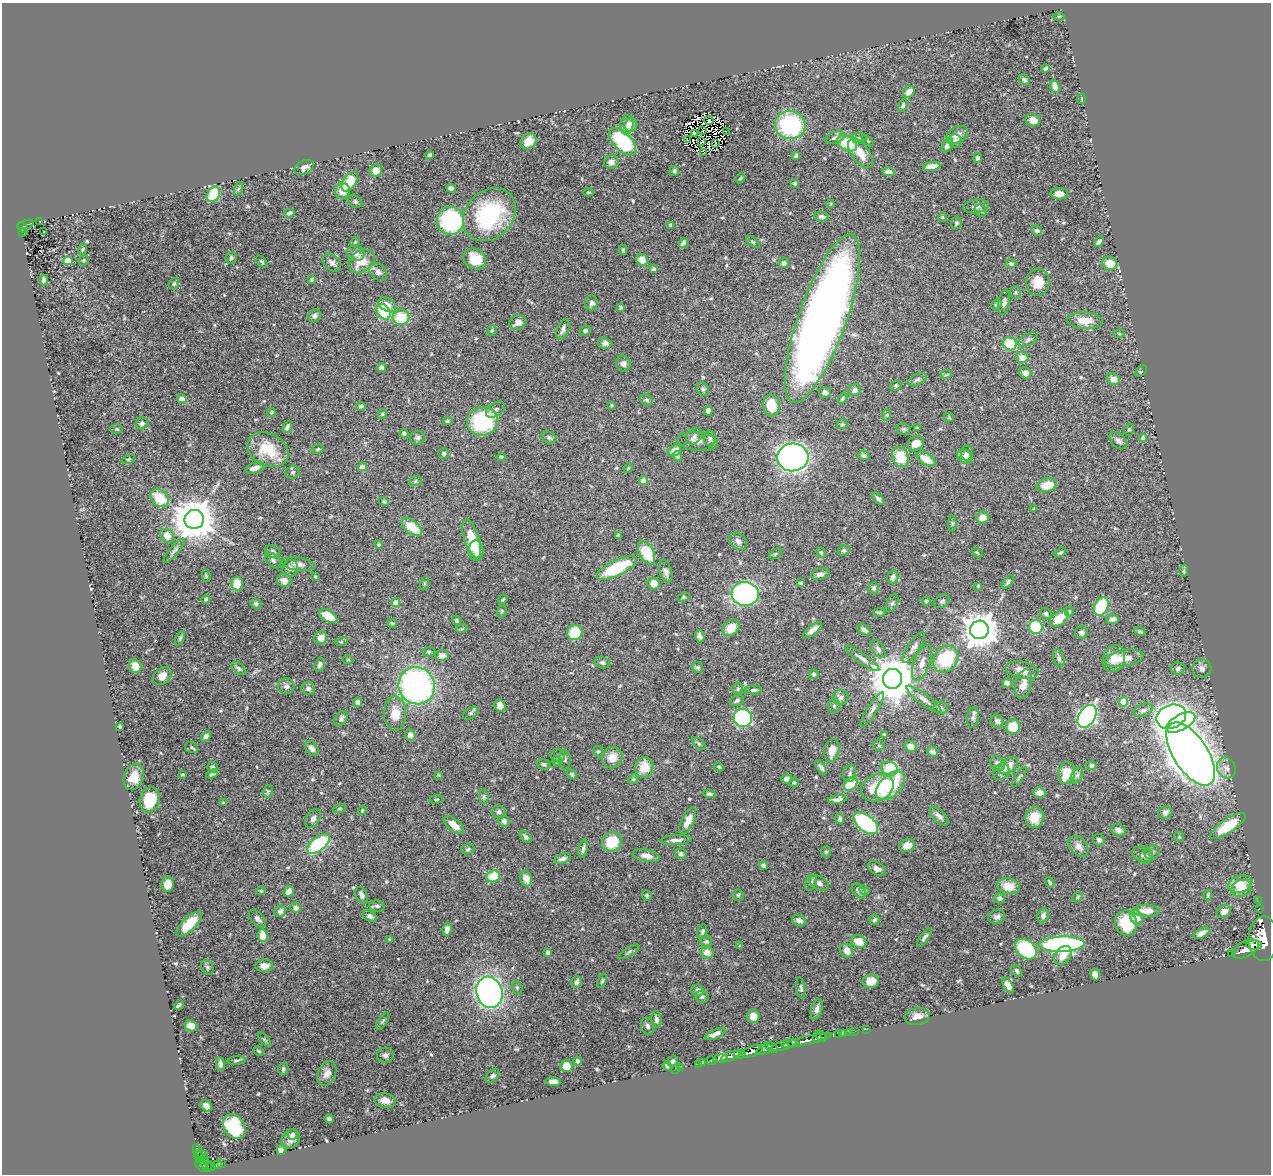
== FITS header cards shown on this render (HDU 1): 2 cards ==
NAXIS1  =                 1269
NAXIS2  =                 1172

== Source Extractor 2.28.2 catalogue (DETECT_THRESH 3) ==
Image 1269 x 1172 px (HDU 1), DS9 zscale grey, 1 PNG px = 1 image px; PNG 1273 x 1176 px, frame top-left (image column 1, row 1172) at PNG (2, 3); each listed source drawn as its Kron ellipse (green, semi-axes under 4 px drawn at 4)
Background 1.02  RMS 0.016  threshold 0.0487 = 3 sigma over >= 5 px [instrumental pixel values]
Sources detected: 565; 4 with non-positive FLUX_AUTO (blend fragments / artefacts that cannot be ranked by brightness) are neither listed nor drawn; of the other 561, the 500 brightest by FLUX_AUTO listed and drawn (61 fainter detections omitted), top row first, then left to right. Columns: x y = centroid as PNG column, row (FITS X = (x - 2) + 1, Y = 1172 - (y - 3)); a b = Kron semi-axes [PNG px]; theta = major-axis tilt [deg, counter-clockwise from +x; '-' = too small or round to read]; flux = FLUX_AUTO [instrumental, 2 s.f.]
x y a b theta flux
1059 16 5 3 - 1.3
1046 69 4 3 - 2.3
1024 80 6 5 - 3.1
1055 86 7 4 -70 6.4
909 92 6 5 - 14
1082 99 5 3 - 1.5
903 105 6 4 69 2.3
709 120 4 2 - 3.1
1033 120 7 6 - 9.7
627 125 9 6 83 11
631 125 7 6 - 8.8
790 125 15 14 - 140
703 131 2 2 - 1.5
726 132 3 2 - 2.1
694 134 3 2 - 1.8
957 135 11 8 29 7.6
835 138 10 5 17 3.3
859 138 8 5 -9 2.7
687 140 3 2 - 1.9
529 141 8 7 - 13
868 141 6 3 -35 1.3
955 141 7 6 - 6.1
623 142 17 9 -46 76
701 142 3 2 - 1.7
715 143 3 2 - 2
847 143 11 7 -29 45
947 145 7 5 64 6.1
703 153 4 2 - 5.8
860 153 17 8 -53 17
429 155 4 3 - 2.3
796 156 4 3 - 1.7
977 158 5 4 - 2.7
611 162 7 6 - 6
931 166 9 4 8 12
304 167 10 6 23 6.6
376 171 6 6 - 11
674 171 5 4 - 2.4
889 172 6 4 -12 5.4
740 178 5 4 - 1.4
350 182 11 6 56 29
795 183 4 4 - 1.7
451 188 5 4 - 3.5
238 189 7 4 71 2
342 191 8 7 - 17
588 192 5 3 - 1.3
213 194 8 6 55 36
1059 194 9 6 -3 7.1
355 202 8 5 -27 2.3
831 204 4 4 - 1.2
976 206 13 7 7 4.9
981 211 6 6 - 2.7
289 213 5 4 - 3.7
489 215 29 23 46 110
822 217 7 5 -8 2.7
942 217 4 4 - 1.3
40 221 3 2 - 2.8
451 221 14 13 - 120
956 223 6 5 - 2.3
26 224 8 3 16 150
670 225 4 3 - 3.6
23 227 6 4 -41 140
1037 230 5 5 - 2.4
22 232 3 3 - 38
44 232 3 3 - 2.5
1099 241 6 4 46 4.4
355 242 6 3 44 1.3
753 242 7 4 -36 1.6
683 243 5 4 - 4.6
83 249 6 3 69 1.6
623 250 5 4 - 1.5
355 253 9 7 -20 6.9
231 258 6 5 - 1.9
475 259 12 10 -33 22
84 260 5 4 - 2
642 260 6 5 - 11
68 261 5 4 - 23
261 261 7 3 -44 1.4
362 261 14 10 37 22
332 263 10 7 -43 4.8
784 263 5 5 - 3.9
1110 263 8 6 -15 18
1011 264 5 4 - 2.3
653 269 4 3 - 3.8
378 272 10 7 -42 5.1
44 280 5 4 - 3.3
311 280 4 3 - 1.8
1038 282 13 11 83 17
174 284 6 5 - 2.2
1015 293 6 5 - 1.6
1004 302 13 5 81 3.4
592 303 7 6 - 4.6
996 304 6 4 45 2.3
387 305 9 6 -32 9.9
621 307 4 4 - 1.6
383 312 8 6 -56 79
315 316 7 5 44 4.3
401 317 8 8 - 31
822 319 89 24 70 1300
1085 321 18 8 -2 16
518 323 9 7 21 6.3
563 329 11 5 68 4.7
585 330 5 4 - 2.6
492 331 5 4 - 1.5
1119 334 5 3 - 1.2
1028 340 10 5 28 3.4
605 343 6 5 - 5.5
1010 344 7 6 - 34
1022 357 6 5 - 11
623 364 8 7 - 5
381 368 4 4 - 4.2
1141 371 7 4 40 1.8
1025 373 6 5 - 4.5
946 375 6 3 20 1.2
917 379 10 5 28 2.6
1113 379 7 5 -32 8.4
896 386 6 5 - 1.7
703 389 7 5 -55 2.5
855 390 6 5 - 5.1
825 392 6 5 - 5
842 398 6 4 57 2.1
182 399 5 4 - 9.4
647 400 7 5 -33 2.3
612 405 3 3 - 1.4
771 405 11 8 -84 26
361 406 5 4 - 2.2
495 410 10 6 34 4.1
708 411 5 4 - 4.6
271 412 5 4 - 1.3
382 414 5 4 - 1.4
887 415 6 4 88 1.5
949 417 5 5 - 1.2
448 421 5 4 - 1.5
483 421 16 14 15 100
142 423 6 5 - 4.2
842 424 5 5 - 1.6
287 427 6 4 59 3.6
917 428 3 3 - 1.2
117 429 6 5 - 1.9
904 429 7 5 -11 2.2
1129 430 6 5 - 1.8
404 434 4 3 - 3
694 436 9 7 44 3.9
417 438 7 6 - 3.2
549 438 8 5 -23 2.5
710 438 8 6 -90 2.9
1143 438 4 4 - 6.9
697 441 20 9 -7 8.8
1118 441 10 7 -43 4.4
916 443 8 7 - 11
318 449 6 4 17 1.6
268 450 22 16 -29 37
674 451 7 5 38 10
444 453 5 5 - 2.4
967 453 7 6 - 4.1
864 455 6 4 -19 2.6
677 456 5 4 - 2.1
965 456 8 6 -30 3.7
501 457 4 3 - 1.9
793 457 15 14 - 590
900 457 10 8 -61 27
128 459 7 4 19 1.6
926 459 10 5 -30 17
362 467 4 4 - 17
255 468 10 5 18 6.5
628 468 5 4 - 1.3
293 472 7 6 - 2.7
643 480 4 4 - 19
415 481 6 5 - 2
1047 485 10 6 15 18
159 498 10 8 -42 30
878 499 8 4 -44 3.1
384 501 5 4 - 2.2
1034 509 4 3 - 1.8
982 517 6 6 - 11
194 519 9 9 - 3900
952 524 8 4 90 1.8
412 527 12 6 -38 25
618 535 4 4 - 1.3
167 536 7 6 - 8.9
472 539 20 7 -73 32
738 541 10 7 -42 4.6
379 544 4 4 - 1.7
844 550 6 5 - 2.1
174 551 15 4 50 3.4
273 551 8 6 -29 2.9
476 551 10 7 -88 8.4
647 553 13 7 -62 42
821 553 5 4 - 1.2
977 553 5 4 - 1.2
1060 553 6 3 30 1.9
775 554 7 3 35 1.4
273 560 10 6 -44 3.1
298 564 17 6 -9 6.1
290 568 8 7 - 4.1
617 568 22 7 26 66
666 571 11 6 -74 4.7
1184 571 6 4 85 1.9
820 574 9 5 12 4.9
206 576 6 3 -77 1.3
315 577 3 3 - 1.2
893 577 7 5 76 4.4
284 580 7 6 - 7.4
1008 582 7 4 49 3.1
801 583 4 3 - 1.8
237 584 7 6 - 18
424 584 7 3 71 1.4
654 584 6 5 - 14
978 586 3 3 - 1.3
874 588 6 5 - 2.9
745 594 13 12 - 310
684 597 6 4 27 1.5
206 599 4 3 - 1.8
503 599 5 4 - 1.6
926 601 4 4 - 1.8
942 601 8 6 28 2.7
256 603 6 5 - 2.2
396 603 4 4 - 20
892 603 9 5 65 2.7
1101 606 10 7 64 59
502 611 6 5 - 1.8
1069 611 5 4 - 1.4
879 612 6 4 0 2.3
1046 614 6 5 - 2.6
328 616 10 5 -28 31
1059 618 11 6 41 21
1112 619 6 4 6 5.4
457 620 5 4 - 2.3
392 623 5 4 - 1.2
1036 627 7 6 - 58
462 628 6 3 20 1.3
731 628 9 7 40 19
812 630 11 4 37 7.2
864 630 7 4 -35 3.9
979 630 9 9 - 2300
1140 631 6 3 -25 1.7
575 632 8 7 - 38
1081 633 6 6 - 2.5
700 636 6 4 -69 4
180 638 8 4 65 1.7
321 638 7 6 - 8.1
341 642 6 4 19 1.4
914 647 18 6 56 5.4
878 649 10 5 -55 3.7
429 652 6 4 2 1.7
442 655 7 5 -2 5.8
1059 658 9 5 -72 3.3
1114 658 14 11 70 12
1124 658 20 8 10 14
862 659 20 5 -35 5.1
946 659 14 11 52 66
348 660 5 4 - 1.4
602 662 8 5 -15 3.5
922 663 19 8 70 11
320 665 7 5 71 4.4
135 666 7 6 - 15
698 667 6 5 - 2.3
238 668 8 5 -42 2.6
1178 668 7 6 - 3.5
1202 668 9 9 - 5.3
1022 670 17 8 -12 12
814 674 5 5 - 2
162 676 10 7 41 9.5
892 679 10 9 - 4900
1007 683 5 4 - 7.2
1024 684 15 8 76 8.8
286 686 8 8 - 4
417 686 19 18 - 300
308 688 7 6 - 4.4
738 689 6 5 - 1.9
754 690 8 4 3 2.7
841 697 7 7 - 4
737 700 7 5 24 3
924 700 22 5 -37 6.2
358 702 5 4 - 3.9
1123 702 4 4 - 34
500 706 6 5 - 7.7
834 706 7 5 -88 2.2
940 708 7 6 - 2.4
872 709 20 5 58 5.3
1143 710 10 6 22 3.6
471 713 8 5 37 2.2
395 714 17 11 -89 18
1087 716 12 8 58 300
973 717 10 6 81 3.5
1171 717 15 11 22 370
341 718 8 5 53 3.5
743 718 9 9 - 170
997 721 7 5 -55 4.7
1181 722 16 8 29 170
119 726 3 3 - 1.7
1013 727 7 7 - 27
884 734 3 3 - 1.6
410 735 6 5 - 7
206 736 6 4 46 3.1
699 743 8 4 -41 2
879 745 5 5 - 1.5
911 746 6 5 - 8.6
191 747 7 5 -24 2
312 748 8 5 -53 4.8
598 751 5 5 - 1.7
832 751 12 7 76 13
932 751 6 5 - 3.9
1191 754 36 17 -57 3000
558 756 7 6 - 3
612 758 11 10 - 13
565 760 9 6 -89 2.9
557 761 5 4 - 1.5
544 764 7 5 -15 2.7
997 764 8 6 -50 5.3
1091 765 5 4 - 2.6
1008 766 11 7 36 14
212 767 5 5 - 3.3
644 767 10 9 - 23
719 767 5 4 - 1.5
821 767 8 4 -54 3.5
1226 768 11 9 -63 6.7
889 769 9 7 -14 65
1001 772 9 7 45 3.9
1067 773 11 8 82 25
212 774 6 4 25 2.2
572 774 6 4 -46 1.8
850 774 8 6 80 3.7
182 775 3 3 - 1.3
438 775 3 3 - 1.2
1077 775 8 5 62 3.1
134 777 13 9 70 20
1019 777 11 3 56 1.7
633 779 5 4 - 1.4
787 779 5 4 - 5.8
794 782 5 4 - 1.5
851 784 8 5 50 33
890 786 17 10 44 58
877 788 17 13 25 46
268 791 6 5 - 1.7
1040 793 6 5 - 5
709 794 6 4 -9 2.6
484 797 7 5 -85 1.9
436 799 7 3 8 1.2
837 799 9 4 9 4.2
150 800 13 10 74 31
223 803 4 3 - 1.4
339 809 7 3 19 1.3
362 810 5 4 - 1.2
498 812 7 6 - 3.8
1165 812 7 6 - 5.1
939 816 12 5 -45 5.2
1035 817 10 9 - 14
313 818 10 6 61 4.7
840 819 5 4 - 3.3
504 821 6 5 - 4
688 821 14 6 64 12
866 823 14 8 -38 180
454 825 12 6 -39 11
1228 826 20 7 34 42
1119 830 7 6 - 6.3
526 837 7 4 -46 2.6
1179 837 5 5 - 1.7
676 840 15 5 4 5.1
1099 840 6 5 - 2.4
612 842 10 9 - 35
319 844 13 6 37 100
907 846 8 6 17 9.7
1078 846 12 8 -51 7.4
468 849 7 5 16 2
583 849 9 4 78 3.4
826 852 6 5 - 1.7
1152 852 8 6 28 3.2
681 854 6 5 - 3
1142 854 10 7 -19 4.9
646 856 14 6 -10 8.7
1146 856 7 6 - 3.1
563 858 8 5 17 4.5
763 865 5 4 - 3
877 869 10 6 -31 6.2
493 876 7 5 18 30
526 878 8 6 -72 9.5
811 882 8 5 63 2.3
1050 882 5 3 - 2
819 883 10 6 -29 5.1
168 884 7 6 - 9.4
1240 884 12 8 15 16
1008 886 11 7 -10 18
1241 888 10 8 22 16
864 890 5 4 - 1.9
261 891 5 4 - 1.5
859 891 8 5 -52 4.5
289 892 5 5 - 5.3
362 895 9 5 -66 3.7
647 895 5 5 - 1.7
738 895 5 5 - 1.7
1208 895 5 4 - 1.6
1077 897 6 4 37 1.4
999 898 5 5 - 2.6
1258 900 2 2 - 9.8
377 906 8 5 -10 3.2
296 908 5 5 - 5.8
1260 909 2 2 - 8
280 911 6 5 - 5.6
1146 911 13 6 -1 12
1224 912 8 5 33 7.2
1043 915 7 5 70 3.9
370 916 7 5 -29 4.2
997 917 8 6 18 4
1137 918 7 6 - 13
257 919 11 6 -47 4.2
799 920 7 5 -26 6.2
874 920 5 4 - 2.3
1126 923 13 11 -73 38
189 924 16 6 44 22
447 929 7 4 83 8.1
702 932 7 4 76 2.4
1202 933 8 4 28 7
263 936 6 5 - 13
925 937 11 4 54 2.9
1263 939 22 15 90 6500
389 940 4 3 - 1.4
706 941 6 6 - 2
859 941 8 6 -31 16
1062 944 23 7 2 280
1254 945 8 4 -3 1700
740 946 3 3 - 1.2
1026 949 12 8 -40 87
1245 949 14 8 27 3800
846 951 7 6 - 8.9
629 952 12 4 31 2.4
707 952 6 6 - 8
548 953 4 3 - 3.1
1232 954 3 3 - 110
1063 955 10 7 52 12
264 966 9 6 0 7.6
207 967 7 6 - 2.4
1017 971 7 4 -57 2.2
1095 975 6 5 - 11
602 981 7 4 69 1.8
871 981 8 6 11 11
576 982 6 5 - 4.1
1008 985 8 4 -62 8.6
517 988 7 5 -72 2.3
801 988 10 4 -83 2.2
698 991 6 6 - 5.3
489 992 16 13 -74 480
702 997 7 6 - 2.7
179 1005 5 3 - 2.1
817 1009 10 5 75 4
753 1016 7 6 - 8
917 1017 12 8 7 15
656 1020 8 5 -85 3.6
383 1021 10 4 55 2.2
191 1026 6 5 - 10
648 1026 9 6 -71 3.4
866 1029 3 2 - 29
855 1031 2 2 - 15
849 1032 2 2 - 19
842 1033 4 3 - 75
715 1034 11 4 23 6.3
838 1034 3 2 - 37
821 1036 6 3 -46 850
818 1038 4 3 - 770
264 1040 8 4 -50 1.5
807 1040 25 4 13 2000
793 1043 5 4 - 190
784 1045 13 4 18 1000
771 1047 7 4 -33 510
765 1049 8 4 19 590
259 1051 5 3 - 1.6
752 1051 11 5 21 2400
740 1054 6 3 -3 600
385 1055 8 7 - 3.6
731 1056 10 4 20 1500
720 1059 7 3 6 360
237 1060 9 3 5 1.9
577 1061 4 4 - 2.6
673 1061 5 5 - 2.6
711 1061 5 3 - 260
702 1062 4 3 - 74
220 1064 7 4 -82 2.9
699 1064 3 2 - 26
567 1066 6 6 - 18
667 1066 5 3 - 2.7
681 1067 2 2 - 12
283 1069 6 5 - 2.4
675 1069 2 2 - 6.2
327 1073 12 9 66 8.6
492 1076 8 5 49 2.5
553 1081 7 4 -5 8.5
385 1101 11 7 -13 9.3
206 1106 6 5 - 4.9
329 1119 4 4 - 4.2
234 1127 13 10 -55 69
293 1134 5 5 - 1.8
291 1139 10 8 50 7
281 1150 5 4 - 3.2
198 1152 8 4 -67 120
203 1156 7 3 -49 110
199 1157 6 4 -67 170
221 1163 3 3 - 92
206 1164 8 4 -51 590
217 1165 4 3 - 220
201 1166 7 3 -47 520
211 1166 3 3 - 110
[61 fainter detections neither listed nor drawn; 4 non-positive-flux detections neither listed nor drawn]